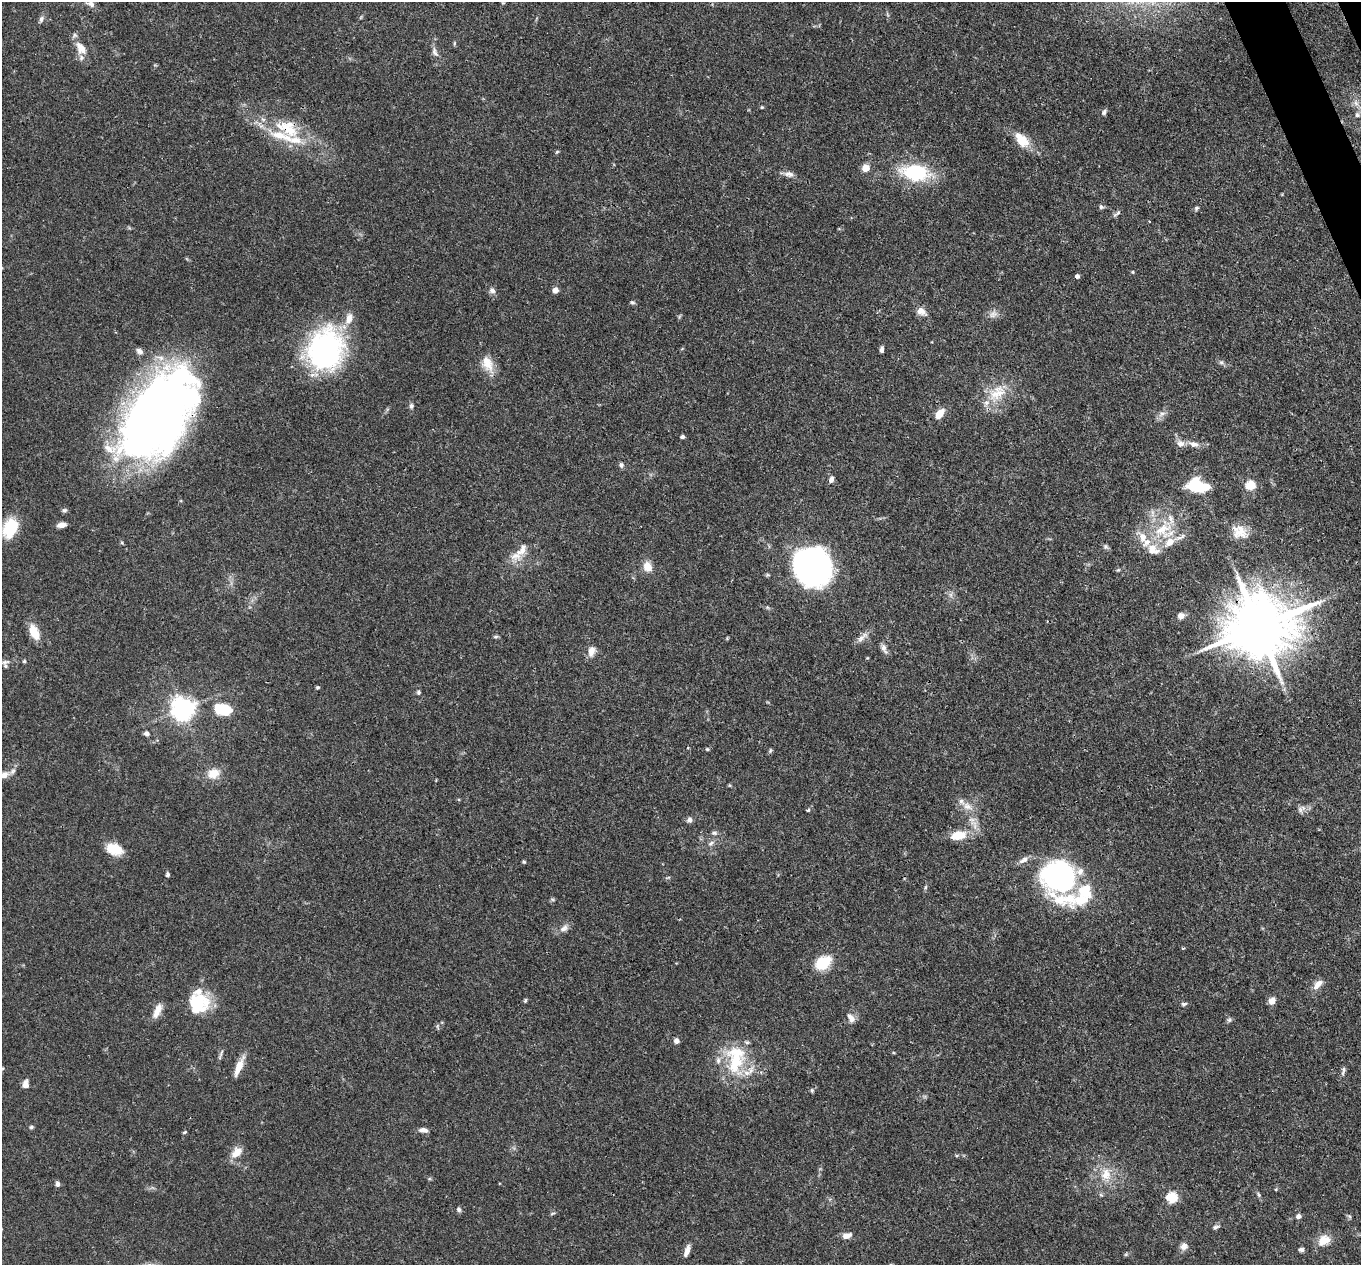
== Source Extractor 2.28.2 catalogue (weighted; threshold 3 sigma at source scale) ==
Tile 10 of 4 x 4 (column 2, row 3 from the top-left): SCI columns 1457-2815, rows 1600-2862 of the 5639 x 5584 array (HDU 1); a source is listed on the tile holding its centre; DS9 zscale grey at full resolution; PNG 1363 x 1267 px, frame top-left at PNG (2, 2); no overlay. Shown black and unused: <1% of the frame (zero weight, under 3 of 4 exposures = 8% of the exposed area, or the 3 px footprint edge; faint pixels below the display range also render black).
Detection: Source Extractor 2.28.2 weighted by HDU 2 'WHT'; one run over the whole footprint, this tile lists its part. Background 0.0914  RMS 0.0038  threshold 0.0172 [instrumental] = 3 sigma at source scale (4.5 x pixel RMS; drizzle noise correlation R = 1.50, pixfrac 1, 0.05/0.05 arcsec/px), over >= 5 px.
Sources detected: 144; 2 inside a brighter object's white glare — not listed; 19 inside a brighter listed object's ellipse — not listed separately; the other 123 listed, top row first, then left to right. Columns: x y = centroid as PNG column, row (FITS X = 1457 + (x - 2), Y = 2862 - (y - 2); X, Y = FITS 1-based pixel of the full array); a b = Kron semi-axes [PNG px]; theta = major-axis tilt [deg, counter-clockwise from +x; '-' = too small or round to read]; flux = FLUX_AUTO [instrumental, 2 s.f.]
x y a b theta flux
503 2 7 5 -83 0.6
91 4 13 7 -17 1.8
41 19 9 6 66 1.2
454 43 6 4 -73 0.46
81 48 16 10 -53 5.7
435 52 15 7 -66 1.9
1356 103 10 6 -71 1.9
762 107 4 4 - 0.44
1104 112 8 6 71 0.93
1357 115 7 6 - 1
287 128 40 23 -34 19
1022 140 23 13 -47 7.2
557 152 5 4 - 0.51
865 168 7 7 - 4.1
915 172 33 19 -7 26
789 174 13 7 -12 2
1101 207 6 5 - 0.77
1196 208 6 5 - 0.64
1117 213 12 5 37 0.96
1133 272 4 3 - 0.42
1077 276 4 4 - 1.3
492 290 8 7 - 1.5
555 290 6 5 - 2.3
632 302 7 5 -14 0.63
921 311 14 9 -28 2.8
993 314 11 8 31 2
326 349 48 39 76 67
882 349 6 4 83 1.1
139 351 10 7 -31 1.5
1221 362 6 5 - 0.78
487 363 22 13 -65 6.5
997 393 31 18 40 11
411 406 7 6 - 0.9
940 414 11 7 55 4.9
1162 414 11 5 27 1.5
157 415 80 48 53 350
682 437 4 4 - 1.2
1180 444 11 9 -19 2.3
1194 444 13 8 -14 2.5
621 465 7 6 - 0.95
831 479 9 6 75 1.4
1195 484 20 16 -27 14
1250 486 5 5 - 20
64 510 8 6 5 0.83
62 525 10 5 10 2.2
10 528 22 14 66 14
1163 530 28 21 32 17
1239 533 23 15 -25 6
1105 547 7 6 - 0.81
522 550 25 11 58 5.4
647 567 10 8 -73 5
813 567 30 27 -50 150
1118 570 5 4 - 0.44
951 595 7 4 -72 0.97
1181 616 8 7 - 2.2
1258 627 20 16 17 3200
34 632 17 9 -65 6.8
495 637 7 5 1 0.63
862 637 20 7 41 2.4
884 649 16 6 -62 1.7
591 651 14 9 75 2.7
24 661 5 4 - 0.5
4 662 16 6 12 1.7
317 687 4 4 - 0.53
418 692 6 5 - 0.69
183 709 7 7 - 330
223 709 19 11 -16 14
147 733 6 5 - 1.3
707 749 5 4 - 0.48
770 751 7 5 78 0.55
213 773 15 11 22 5.6
4 775 13 8 24 2.5
967 806 15 9 -27 3.6
1300 809 9 6 -75 1.3
808 810 5 4 - 0.55
689 820 8 7 - 1.2
714 833 8 5 8 0.93
958 836 21 11 11 7.3
711 843 10 6 31 1.4
114 849 19 12 -21 7.6
1023 860 15 7 27 2.2
524 862 5 4 - 0.46
167 874 5 4 - 0.8
1057 877 36 32 4 71
926 887 6 4 88 0.55
552 899 6 4 -19 0.49
564 928 12 8 30 2.2
823 963 19 13 35 11
1318 984 16 8 45 3
525 1000 6 4 70 0.52
1272 1001 8 7 - 2.5
198 1002 25 24 - 17
1184 1004 8 5 8 0.79
157 1011 20 8 66 3.7
851 1018 15 8 -56 2.2
1229 1020 8 5 73 0.81
437 1026 7 4 71 0.61
676 1041 6 6 - 1.5
221 1053 14 4 70 0.97
735 1062 40 24 85 21
239 1067 25 7 67 5
1343 1071 13 5 75 1.1
25 1084 8 6 83 2.6
812 1090 5 5 - 0.57
31 1127 5 5 - 0.6
424 1130 11 6 -9 1.8
185 1132 5 4 - 0.48
236 1152 17 10 47 4.4
1106 1174 18 14 77 6.8
57 1184 6 5 - 1.1
1259 1195 7 5 -71 0.65
1172 1198 6 5 - 30
459 1209 6 5 - 0.89
552 1214 7 3 19 0.5
1298 1216 6 6 - 1.3
1349 1216 6 4 -44 0.6
1215 1227 9 5 20 0.89
847 1236 10 6 18 2.9
1324 1240 17 12 30 5.1
1184 1246 9 8 - 2.2
1301 1250 6 5 - 1.1
687 1251 15 6 72 2.3
1126 1254 6 4 46 0.49
Overlapping masked pixels (flux is a lower limit): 3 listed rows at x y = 287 128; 157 415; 1258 627
Isophote crosses this tile's border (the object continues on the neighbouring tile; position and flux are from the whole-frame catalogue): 3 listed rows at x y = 503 2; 4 662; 4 775